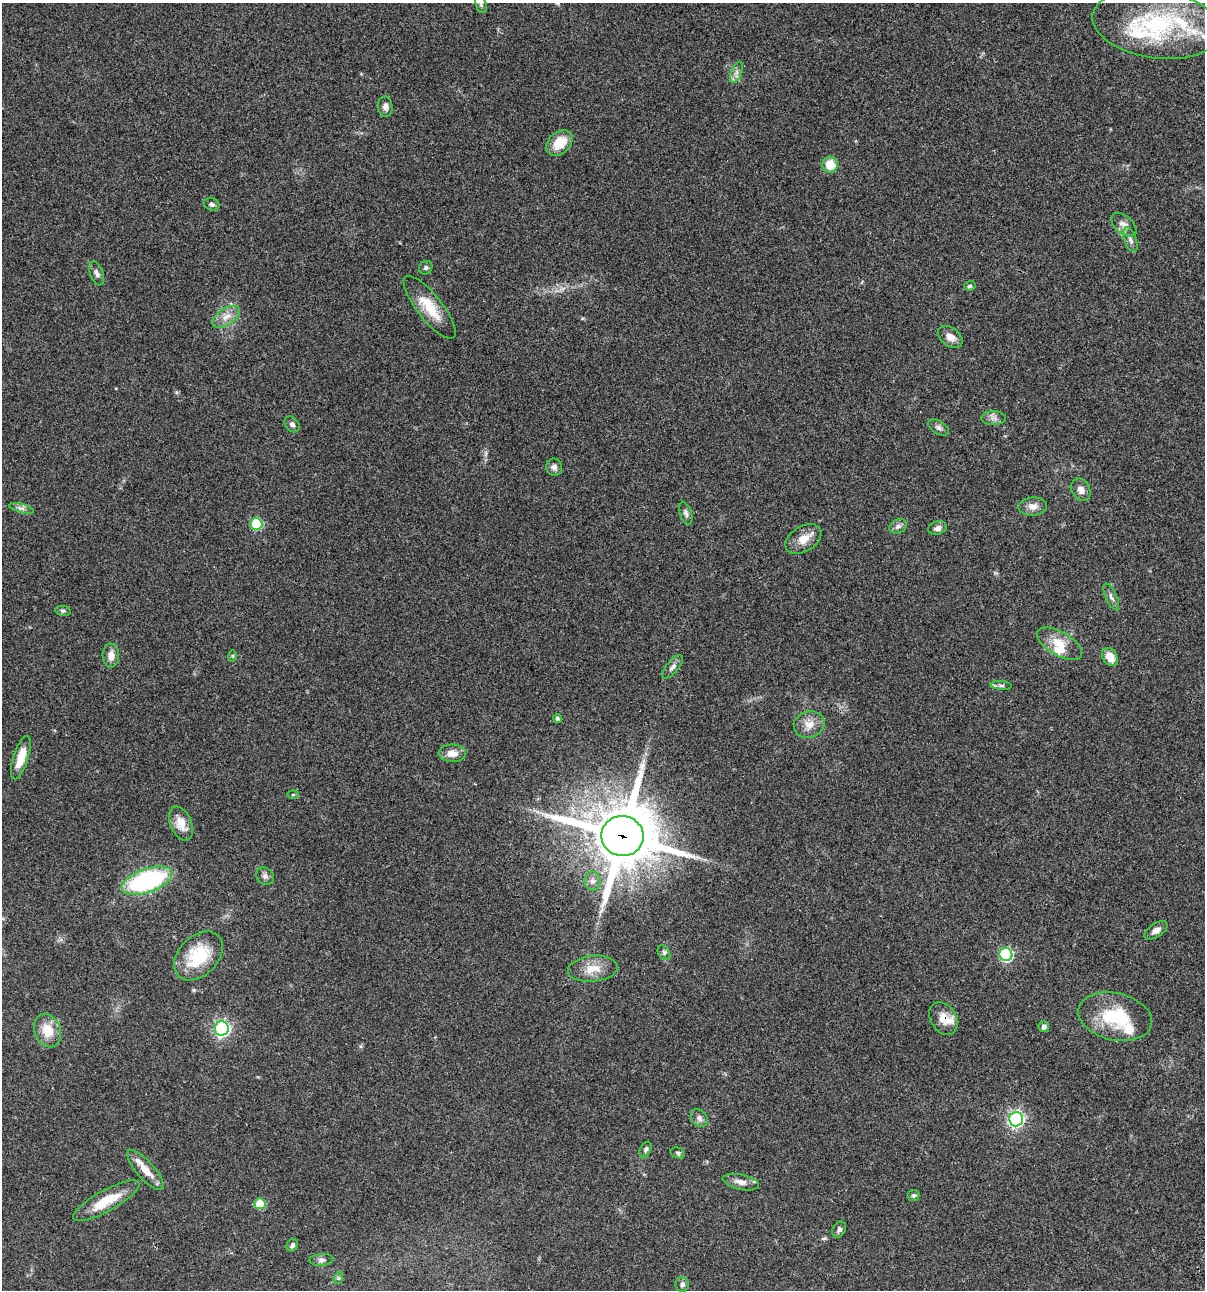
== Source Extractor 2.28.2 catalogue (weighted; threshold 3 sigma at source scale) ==
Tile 6 of 4 x 4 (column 2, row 2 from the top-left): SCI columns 1438-2640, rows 2698-3985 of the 5406 x 5391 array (HDU 1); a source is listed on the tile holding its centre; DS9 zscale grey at full resolution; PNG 1207 x 1292 px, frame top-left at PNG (2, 3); each listed source drawn as its Kron ellipse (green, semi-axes under 4 px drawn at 4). Shown black and unused: <1% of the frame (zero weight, under 3 of 4 exposures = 9% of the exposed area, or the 3 px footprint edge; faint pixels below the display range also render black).
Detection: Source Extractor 2.28.2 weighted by HDU 2 'WHT'; one run over the whole footprint, this tile lists its part. Background 0.0472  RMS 0.0053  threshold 0.0239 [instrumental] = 3 sigma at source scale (4.5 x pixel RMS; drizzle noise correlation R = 1.50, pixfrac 1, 0.05/0.05 arcsec/px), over >= 5 px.
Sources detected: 75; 6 inside a brighter listed object's ellipse — not listed separately; the other 69 listed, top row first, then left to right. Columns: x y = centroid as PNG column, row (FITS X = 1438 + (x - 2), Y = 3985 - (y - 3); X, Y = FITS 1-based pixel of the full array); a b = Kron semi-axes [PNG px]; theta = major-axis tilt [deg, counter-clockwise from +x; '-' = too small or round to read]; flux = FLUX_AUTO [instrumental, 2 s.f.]
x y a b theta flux
481 4 9 5 -75 1.1
1156 24 64 34 -8 57
736 72 11 5 67 2.1
385 107 10 7 -85 2.4
559 143 15 10 40 11
830 165 8 7 - 9.6
212 204 8 6 -23 1.4
1124 225 15 8 -40 3.5
1130 240 13 6 -69 2.1
426 268 7 6 - 1.2
97 273 12 6 -70 1.9
970 286 6 5 - 0.93
430 307 39 12 -52 14
226 317 16 8 33 4.7
950 337 14 9 -37 4.1
994 418 12 6 0 2.2
292 424 9 6 -50 1.6
938 427 11 6 -32 1.6
554 467 8 8 - 2
1081 490 12 9 -61 3.4
1033 506 14 9 6 3.6
21 508 13 4 -16 1.8
686 513 12 6 -71 1.6
256 524 6 6 - 30
898 526 9 6 28 1.8
937 528 9 6 18 2.1
803 539 20 12 31 6.8
1111 597 14 5 -65 1.9
63 611 8 5 -9 1
1059 644 25 12 -30 8.9
111 655 12 8 -89 4.1
232 656 6 4 -89 0.59
1110 657 10 7 -55 6.5
673 667 14 6 50 2.1
1001 685 10 4 -5 1.2
557 718 4 4 - 1.2
809 724 15 13 18 5.7
452 753 13 9 -2 5
21 758 22 7 73 9.5
293 795 6 4 1 0.61
181 824 18 10 -67 7.3
622 836 21 20 - 3900
265 876 9 8 - 1.8
147 881 26 12 20 78
592 881 9 8 - 2.6
1156 930 13 6 34 2.8
664 953 8 5 -55 1.1
1006 955 6 6 - 70
198 956 28 19 46 23
593 969 25 13 6 8.4
1115 1017 37 23 -13 29
943 1018 17 12 -60 6.5
1044 1027 5 5 - 2
222 1028 7 7 - 130
48 1030 17 13 -67 9.8
699 1118 10 7 -48 2
1016 1119 7 7 - 150
646 1149 8 5 65 1.1
678 1153 7 5 -17 0.98
145 1170 25 9 -49 7.1
741 1182 18 7 -12 3.7
914 1196 6 5 - 0.87
106 1201 37 10 29 14
260 1204 5 5 - 16
839 1230 8 6 57 1.5
292 1245 6 5 - 1.3
321 1260 12 6 4 1.6
338 1278 6 4 71 0.8
682 1284 7 7 - 1.4
Overlapping masked pixels (flux is a lower limit): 2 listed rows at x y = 622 836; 943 1018
Isophote crosses this tile's border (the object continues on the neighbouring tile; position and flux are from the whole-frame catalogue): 1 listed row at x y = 481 4